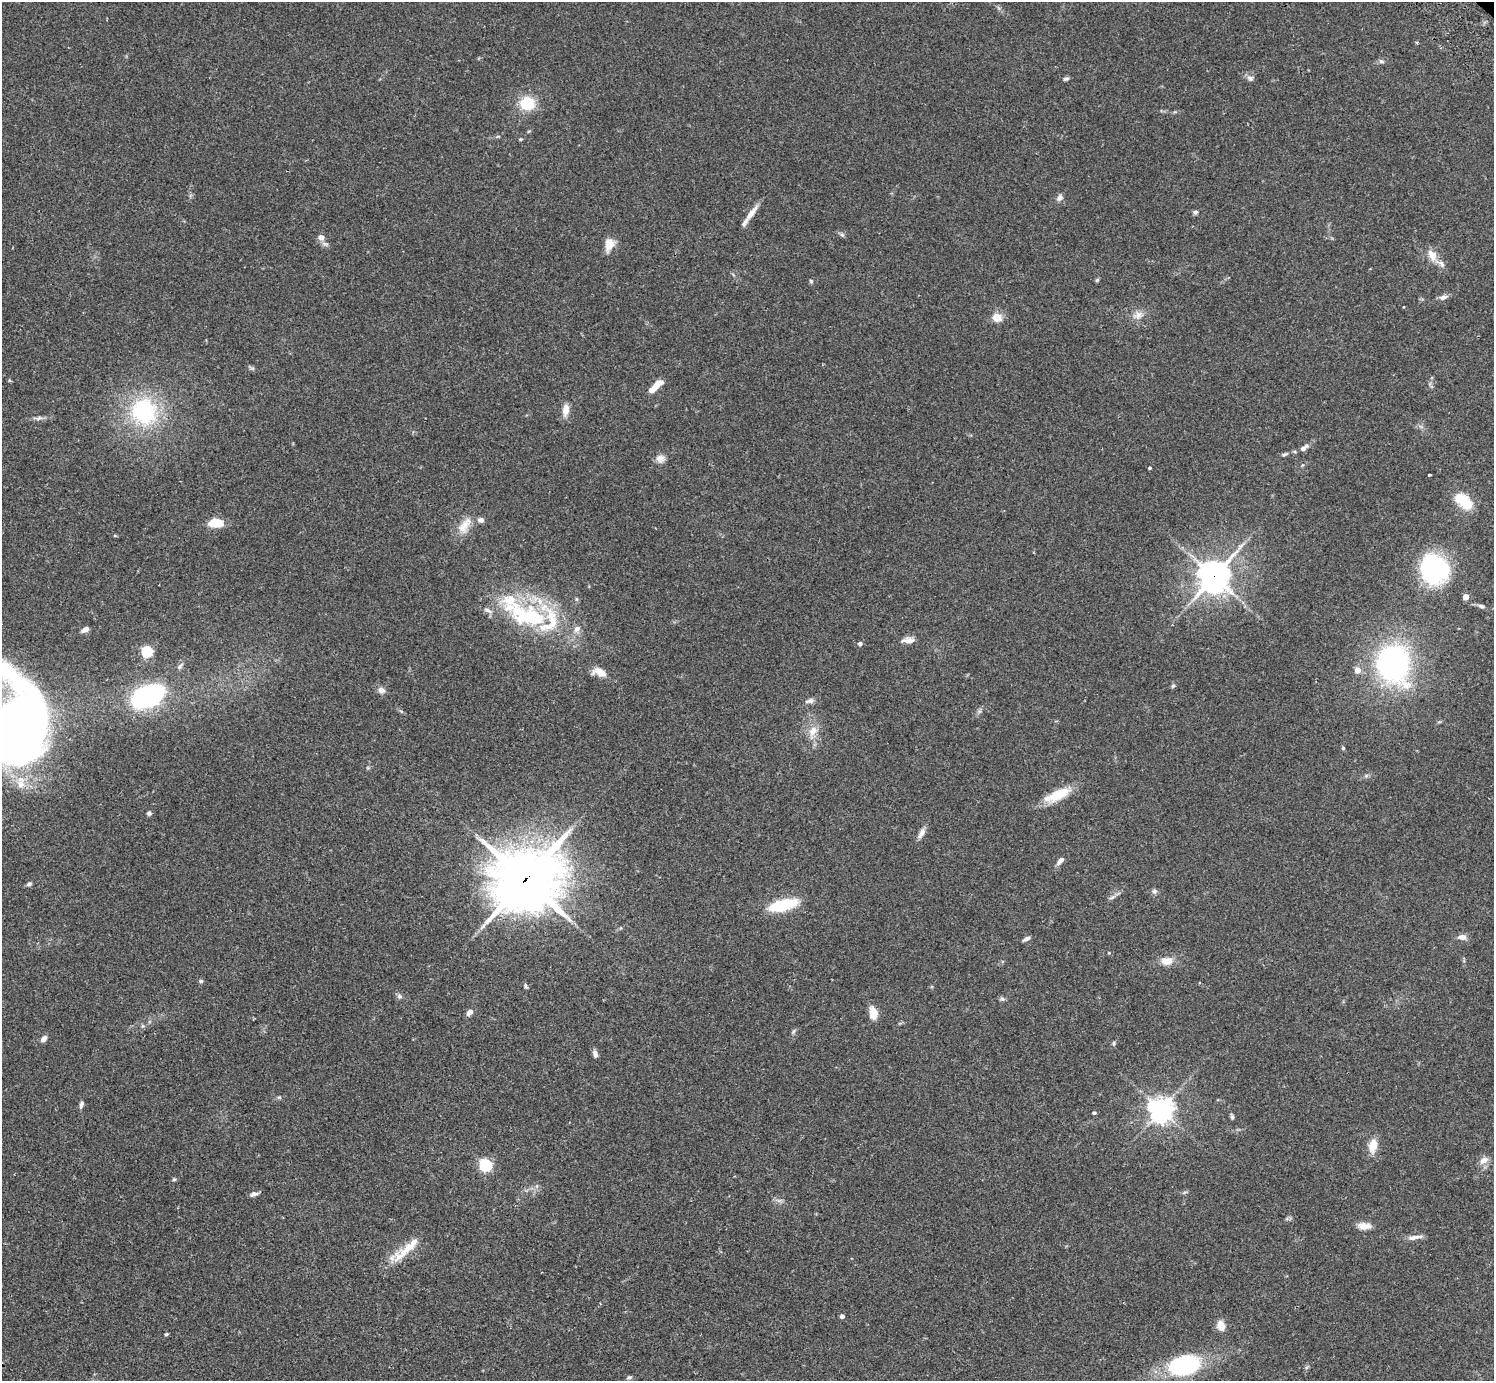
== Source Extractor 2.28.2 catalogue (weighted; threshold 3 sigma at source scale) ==
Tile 7 of 4 x 4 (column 3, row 2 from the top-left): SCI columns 3032-4523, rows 3106-4484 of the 6060 x 6070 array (HDU 1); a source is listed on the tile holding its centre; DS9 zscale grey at full resolution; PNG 1496 x 1383 px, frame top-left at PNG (2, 2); no overlay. Shown black and unused: <1% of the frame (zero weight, under 2 of 3 exposures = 3% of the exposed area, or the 3 px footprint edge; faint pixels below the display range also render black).
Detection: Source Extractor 2.28.2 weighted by HDU 2 'WHT'; one run over the whole footprint, this tile lists its part. Background 0.108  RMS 0.0064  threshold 0.0288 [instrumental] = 3 sigma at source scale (4.5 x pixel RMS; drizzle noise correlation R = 1.50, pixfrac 1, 0.05/0.05 arcsec/px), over >= 5 px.
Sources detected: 106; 1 inside a brighter object's white glare — not listed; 8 inside a brighter listed object's ellipse — not listed separately; the other 97 listed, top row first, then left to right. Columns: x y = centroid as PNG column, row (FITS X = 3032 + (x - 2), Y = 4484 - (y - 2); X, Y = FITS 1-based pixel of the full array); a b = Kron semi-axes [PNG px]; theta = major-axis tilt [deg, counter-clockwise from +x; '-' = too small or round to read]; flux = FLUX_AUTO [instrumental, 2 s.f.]
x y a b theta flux
1381 61 7 5 -15 1.4
1250 78 10 7 -19 2.2
1066 79 7 5 14 1.4
527 103 11 10 - 24
529 131 6 3 18 0.61
520 139 5 4 - 0.67
1059 197 10 7 54 2.4
1195 212 6 6 - 1.3
752 213 24 6 53 6.6
842 235 7 5 -42 1.2
321 237 8 7 - 3.6
609 244 15 9 76 7.8
1432 255 15 10 -60 7
1097 280 5 5 - 0.89
811 281 6 4 -68 0.86
1443 297 11 7 19 2.6
1138 315 14 11 23 5.1
997 317 13 11 -2 6.2
252 368 6 5 - 1.2
9 380 5 3 - 0.64
655 387 19 6 43 9.8
566 410 14 7 82 5.9
144 412 29 27 -74 66
39 418 11 5 18 1.9
1304 448 14 6 37 3.1
1284 454 11 5 20 1.4
660 458 11 9 -6 4
1150 468 4 3 - 0.8
1429 475 3 3 - 0.82
1463 501 21 11 -40 21
481 520 7 6 - 2.7
215 523 11 7 -1 20
464 526 25 13 57 9.5
115 536 5 3 - 0.56
1434 569 26 24 -74 85
1214 576 12 10 51 870
1466 597 4 4 - 6.8
1481 606 10 5 -17 1.8
527 616 61 29 -14 66
85 629 7 5 32 3.7
909 641 13 8 0 4
860 644 5 4 - 1.8
147 652 5 5 - 63
1393 664 33 27 -80 150
180 666 10 6 49 1.6
1358 670 5 5 - 6.8
600 672 16 9 -20 7.4
1173 686 6 5 - 1
381 690 9 8 - 3
148 696 20 11 26 170
810 701 12 6 13 2.5
22 725 72 40 -84 680
813 732 19 11 67 7.8
1343 748 5 5 - 0.78
1057 795 36 11 25 16
149 813 6 6 - 1.4
921 833 16 6 62 3.4
1060 861 10 5 49 3
526 879 25 22 31 3200
29 884 6 5 - 1.6
1154 891 7 7 - 1.6
1112 897 12 4 30 1.7
783 905 30 11 14 29
1462 937 10 7 -7 3.5
1026 939 8 4 28 2.1
1109 953 4 3 - 0.5
1167 961 15 10 2 7
201 981 5 4 - 1.5
526 986 7 4 -68 1
399 996 8 6 -17 1.5
1002 999 7 6 - 1.3
469 1013 9 6 49 2.7
873 1013 14 9 -80 7.1
142 1026 6 4 71 0.9
793 1031 8 3 71 1
43 1039 7 5 51 3.2
1114 1043 7 4 84 0.98
595 1054 10 5 -76 2.5
279 1097 6 4 -18 0.84
81 1104 9 5 77 1.9
1161 1109 8 8 - 490
1094 1113 5 4 - 0.93
1232 1117 7 4 -70 1.3
1373 1146 16 10 82 8.2
1484 1160 13 8 34 4.2
485 1165 6 5 - 88
174 1179 5 4 - 0.84
254 1194 10 6 19 2.3
779 1201 7 5 0 1.6
1364 1226 17 8 -3 5
1413 1237 19 6 10 3.8
409 1247 42 11 39 15
842 1316 4 4 - 2.1
1221 1326 12 10 -75 5.6
166 1334 5 4 - 0.7
1184 1365 27 17 15 69
629 1377 8 5 17 1.3
Overlapping masked pixels (flux is a lower limit): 2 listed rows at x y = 1214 576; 526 879
Isophote crosses this tile's border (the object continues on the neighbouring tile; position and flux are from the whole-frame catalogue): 1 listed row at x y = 22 725